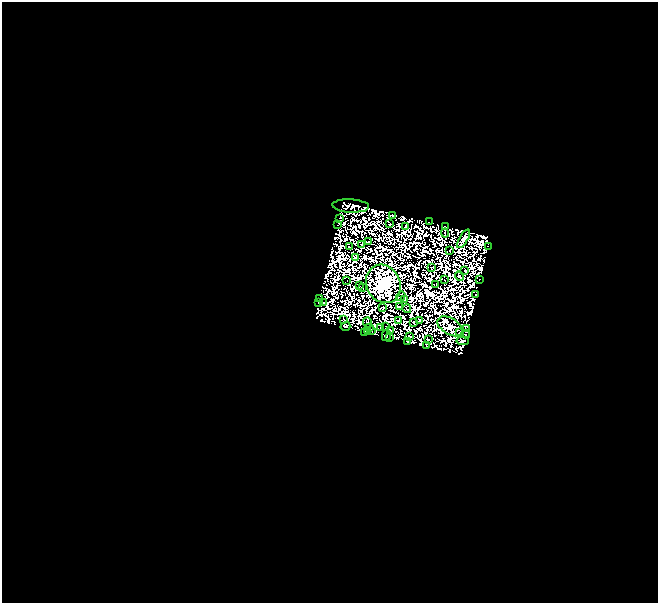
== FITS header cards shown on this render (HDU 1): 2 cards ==
NAXIS1  =                  656
NAXIS2  =                  601

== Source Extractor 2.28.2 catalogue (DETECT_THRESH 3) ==
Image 656 x 601 px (HDU 1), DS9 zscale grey, 1 PNG px = 1 image px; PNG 660 x 605 px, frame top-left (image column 1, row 601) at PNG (2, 2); each listed source drawn as its Kron ellipse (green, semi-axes under 4 px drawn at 4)
Background 0.0403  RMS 1.7e-05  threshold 4.96e-05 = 3 sigma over >= 5 px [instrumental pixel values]
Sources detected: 146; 87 with non-positive FLUX_AUTO (blend fragments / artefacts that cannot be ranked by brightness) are neither listed nor drawn; the other 59 listed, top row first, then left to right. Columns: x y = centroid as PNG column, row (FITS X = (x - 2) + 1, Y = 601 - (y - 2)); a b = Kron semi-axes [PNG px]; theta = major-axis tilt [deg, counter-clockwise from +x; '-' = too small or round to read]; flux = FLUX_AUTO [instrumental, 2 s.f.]
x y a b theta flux
351 206 18 6 -3 2.3
393 215 4 2 - 0.84
339 218 3 3 - 2.1
429 222 2 2 - 0.46
337 224 3 2 - 0.33
390 224 3 2 - 0.62
406 226 3 2 - 0.51
445 226 3 3 - 0.55
445 233 4 2 - 0.66
464 239 10 4 59 2.6
369 242 2 2 - 0.49
362 244 2 2 - 0.32
488 246 2 2 - 0.12
349 247 2 2 - 0.56
450 251 3 2 - 0.5
355 258 4 3 - 1.2
432 267 3 2 - 0.6
465 271 3 2 - 0.93
459 276 5 2 - 1.5
480 279 2 2 - 0.45
347 280 2 2 - 0.36
445 280 2 2 - 0.79
383 284 20 17 -62 1200
436 285 3 2 - 0.91
359 286 3 2 - 0.13
363 287 2 2 - 0.75
476 295 2 2 - 0.44
401 296 5 2 - 0.41
320 299 4 2 - 2
404 299 3 2 - 0.97
318 302 3 2 - 0.85
324 303 2 2 - 0.58
382 307 3 2 - 0.7
399 307 4 2 - 0.11
407 309 4 2 - 0.63
343 320 3 2 - 0.53
398 320 3 2 - 0.29
419 320 4 2 - 0.19
367 322 5 2 - 0.19
414 322 2 2 - 0.56
345 326 5 3 - 0.94
450 326 13 8 -32 14
369 327 3 2 - 0.55
381 327 4 2 - 0.26
386 327 2 2 - 0.26
466 329 3 2 - 1
368 330 3 2 - 0.13
372 330 2 2 - 0.22
390 331 3 3 - 0.33
364 332 2 2 - 0.32
460 332 3 2 - 0.13
466 334 4 2 - 0.24
386 335 5 2 - 1.1
409 336 3 2 - 0.11
389 337 2 2 - 0.15
428 339 3 2 - 1
407 341 4 2 - 0.92
463 341 6 3 -7 1.2
426 346 3 2 - 0.4
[87 non-positive-flux detections neither listed nor drawn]